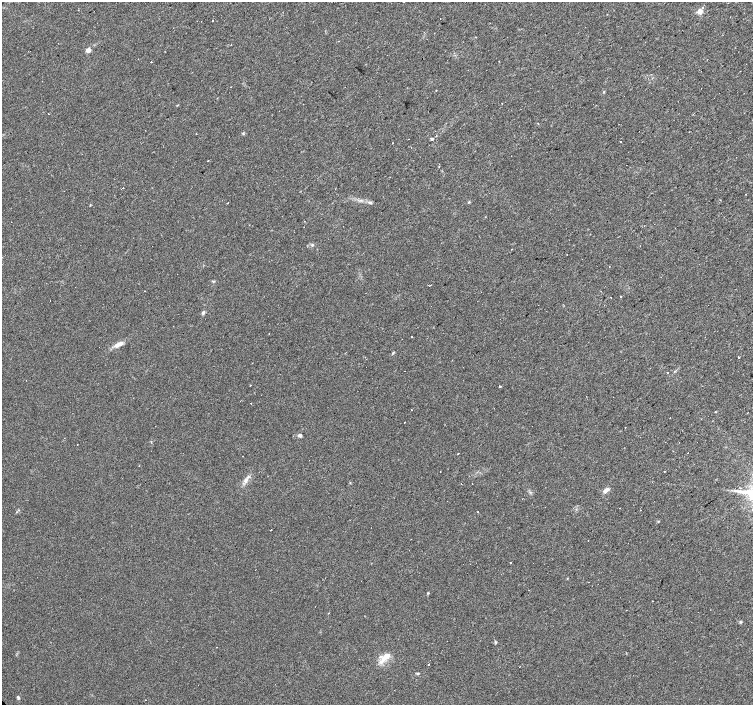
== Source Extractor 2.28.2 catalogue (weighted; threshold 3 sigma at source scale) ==
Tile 10 of 4 x 4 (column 2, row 3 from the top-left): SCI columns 1502-3002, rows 1550-2954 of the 6008 x 5969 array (HDU 1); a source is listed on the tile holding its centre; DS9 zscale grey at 2 x 2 block average (1 PNG px = mean of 2 x 2 image px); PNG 755 x 707 px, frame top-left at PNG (2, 2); no overlay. Shown black and unused: <1% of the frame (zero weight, under 2 of 3 exposures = <1% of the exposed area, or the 3 px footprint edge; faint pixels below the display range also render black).
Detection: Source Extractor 2.28.2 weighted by HDU 2 'WHT'; one run over the whole footprint, this tile lists its part. Background 0.0312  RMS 0.0061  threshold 0.0272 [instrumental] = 3 sigma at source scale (4.5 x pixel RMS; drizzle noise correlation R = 1.50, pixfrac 1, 0.0396/0.0396 arcsec/px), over >= 5 px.
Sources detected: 79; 22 cosmic-ray / hot-pixel residue — not listed; the other 57 listed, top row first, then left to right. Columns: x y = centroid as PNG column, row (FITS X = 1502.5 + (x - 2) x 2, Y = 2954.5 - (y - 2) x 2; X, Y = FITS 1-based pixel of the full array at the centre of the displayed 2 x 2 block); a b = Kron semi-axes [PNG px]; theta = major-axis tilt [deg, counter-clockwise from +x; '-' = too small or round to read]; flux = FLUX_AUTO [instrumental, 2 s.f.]
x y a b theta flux
703 7 2 2 - 2.9
699 11 3 3 - 31
440 19 2 2 - 0.7
213 21 2 2 - 0.85
434 33 2 2 - 1.6
231 44 2 2 - 1.1
88 50 3 3 - 16
151 62 2 2 - 5.6
604 92 3 3 - 1
502 104 2 2 - 0.84
538 123 2 2 - 1
243 133 3 2 - 1.1
196 134 2 2 - 14
432 138 3 2 - 3.8
393 143 2 2 - 2.3
208 161 2 2 - 2
439 167 2 2 - 0.66
123 188 2 2 - 2.1
469 202 3 2 - 1.1
227 203 2 2 - 2.4
370 203 5 2 - 2
90 205 3 2 - 0.74
312 245 3 3 - 1.4
609 267 2 2 - 2
213 281 5 2 - 1.4
620 297 2 2 - 6
203 313 5 3 - 2.5
500 319 2 2 - 0.89
412 337 2 2 - 5.8
119 344 12 5 20 8.6
393 353 4 3 - 1.3
738 357 2 2 - 1.6
252 363 2 2 - 0.73
499 387 2 2 - 4.8
251 403 2 2 - 1.4
715 412 3 2 - 0.75
747 413 2 2 - 0.82
670 418 2 2 - 1
300 435 3 2 - 8
77 444 2 2 - 1.3
458 454 2 2 - 0.6
440 472 2 2 - 3.4
664 472 2 2 - 2.7
246 480 8 4 54 5.3
461 484 2 2 - 9.6
606 490 9 4 31 6
620 508 2 2 - 1.2
478 512 2 2 - 0.65
271 530 2 2 - 4.2
409 550 2 2 - 0.87
510 562 2 2 - 5.4
428 593 3 2 - 0.98
386 657 16 6 30 13
428 664 2 2 - 1.5
417 673 4 3 - 1.7
18 697 5 3 - 2
145 700 2 2 - 0.6
Diffuse or blended objects may show on this block-average render without a row.